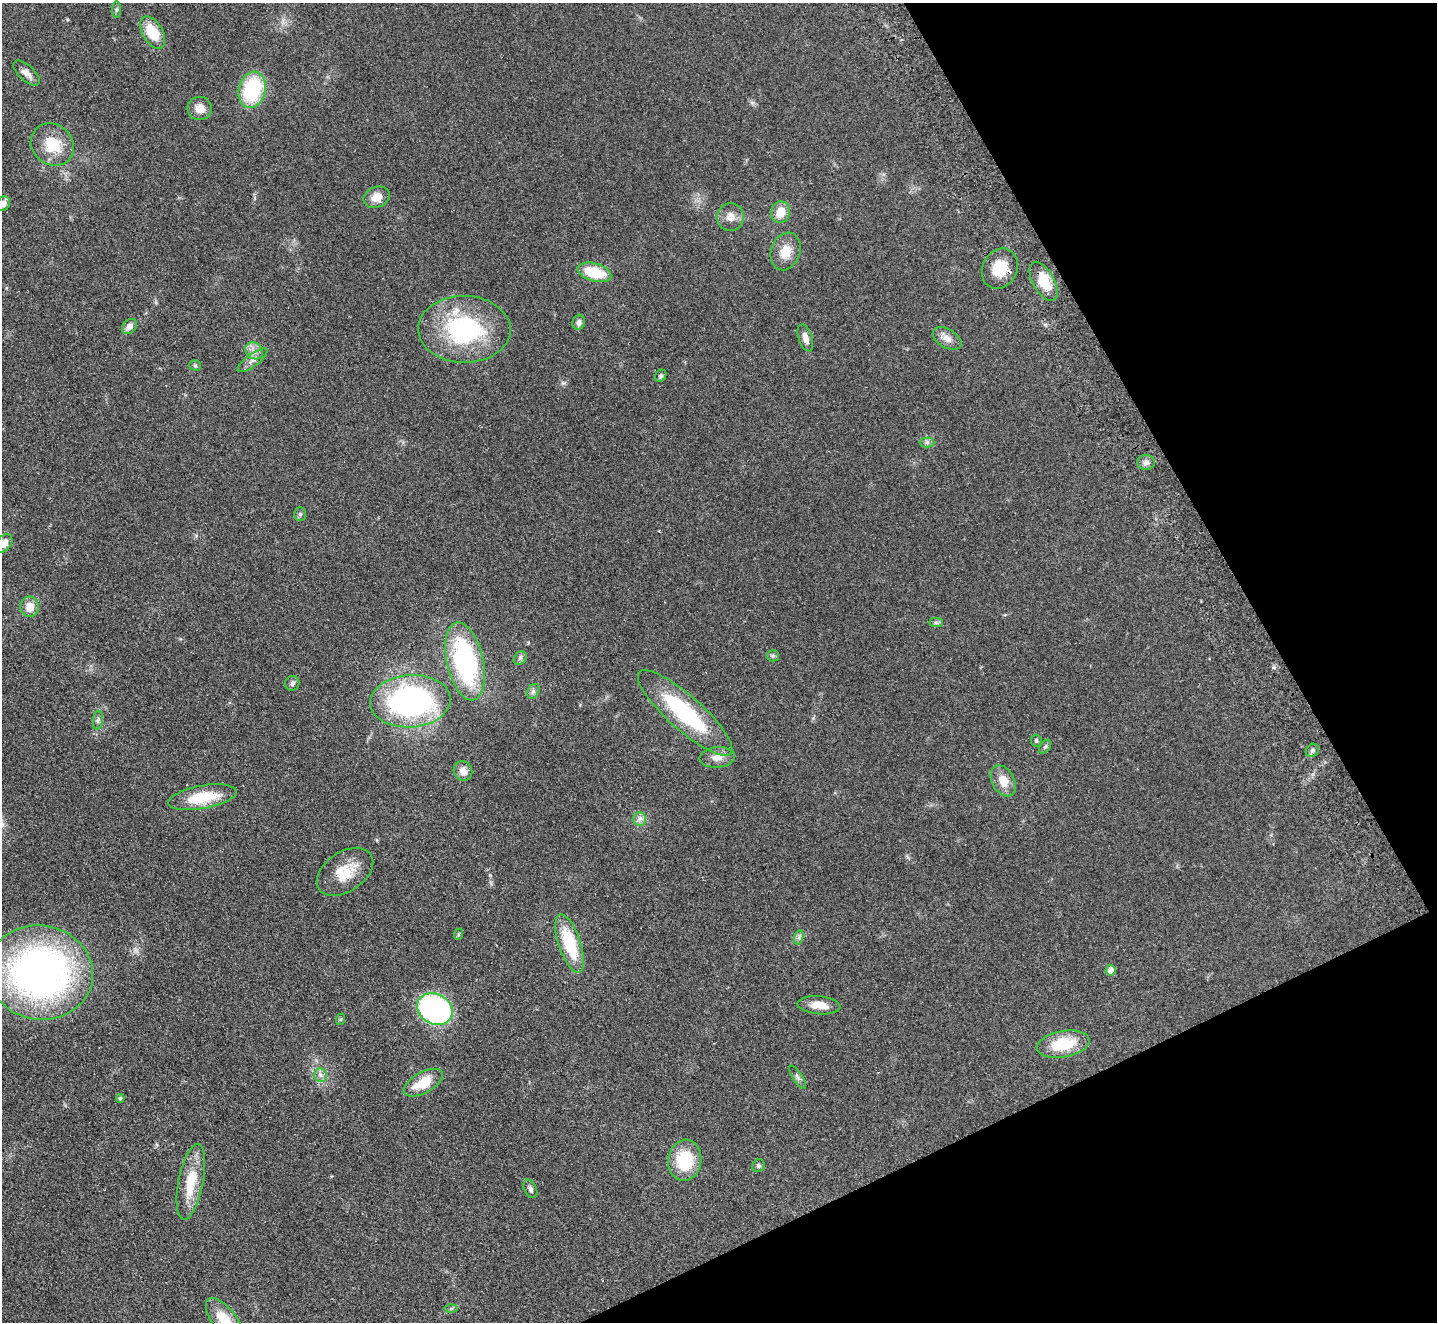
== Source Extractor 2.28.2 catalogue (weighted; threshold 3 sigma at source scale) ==
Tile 12 of 4 x 4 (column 4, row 3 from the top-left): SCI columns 4358-5792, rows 1643-2962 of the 5845 x 5791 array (HDU 1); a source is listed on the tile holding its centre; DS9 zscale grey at full resolution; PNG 1439 x 1324 px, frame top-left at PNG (2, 3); each listed source drawn as its Kron ellipse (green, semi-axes under 4 px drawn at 4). Shown black and unused: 22% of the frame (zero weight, under 2 of 3 exposures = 3% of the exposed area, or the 3 px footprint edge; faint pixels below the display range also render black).
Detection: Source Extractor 2.28.2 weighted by HDU 2 'WHT'; one run over the whole footprint, this tile lists its part. Background 0.102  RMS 0.0081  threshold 0.0365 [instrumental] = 3 sigma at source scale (4.5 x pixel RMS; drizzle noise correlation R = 1.50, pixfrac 1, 0.05/0.05 arcsec/px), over >= 5 px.
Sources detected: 65; all 65 listed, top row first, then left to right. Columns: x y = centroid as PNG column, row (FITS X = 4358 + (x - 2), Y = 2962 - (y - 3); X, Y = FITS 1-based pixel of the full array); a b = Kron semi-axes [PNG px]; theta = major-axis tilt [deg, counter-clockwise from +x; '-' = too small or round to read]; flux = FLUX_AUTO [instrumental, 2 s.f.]
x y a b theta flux
117 10 8 4 89 1.5
153 32 17 10 -60 23
26 73 16 7 -42 5.5
252 90 18 13 74 59
200 108 12 11 - 7.6
52 145 23 20 -42 24
377 197 13 10 23 9.1
3 204 8 6 53 5.7
780 212 11 9 77 12
731 217 14 13 - 7.2
786 251 19 14 71 13
1000 269 21 17 62 19
594 272 17 9 -16 28
1044 281 21 11 -61 21
579 322 7 6 - 2.8
129 326 8 6 46 5.1
464 329 46 33 -1 100
805 338 14 7 -72 5.4
947 338 16 9 -30 6.4
254 351 9 8 - 4.7
253 360 18 6 37 4.6
195 365 5 5 - 1.2
661 376 6 5 - 1.6
927 442 7 5 0 2
1146 462 9 7 4 3.2
300 514 7 6 - 1.6
4 544 10 7 50 7.5
30 607 10 9 - 9.8
936 623 7 4 -1 1.7
773 656 6 5 - 1.4
520 658 7 6 - 2
465 661 39 18 -77 120
292 683 7 7 - 2.1
533 691 8 5 61 2.3
410 701 40 26 4 190
685 713 61 17 -42 82
98 720 9 5 84 2
1036 741 6 5 - 1.5
1045 747 8 5 53 1.4
1312 750 7 6 - 2
717 757 18 10 6 7.1
463 771 10 9 - 5.5
1003 781 16 11 -62 11
202 797 34 11 10 30
640 819 7 6 - 2.9
345 872 31 20 34 22
459 934 6 3 70 0.81
799 937 7 4 72 1.9
570 944 30 11 -71 41
1111 970 5 5 - 8.1
40 973 53 47 -10 360
819 1005 21 9 -5 10
435 1009 18 15 -30 180
341 1019 6 3 71 0.89
1063 1044 27 13 10 32
320 1075 7 6 - 2.8
797 1077 13 4 -57 2.4
423 1083 21 10 29 20
120 1098 4 4 - 1.1
685 1160 20 16 82 35
758 1166 7 6 - 1.7
191 1182 38 12 79 28
530 1189 10 6 -64 2.5
451 1308 6 4 2 1.2
225 1321 27 12 -53 24
Overlapping masked pixels (flux is a lower limit): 2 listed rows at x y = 1000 269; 1044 281
Isophote crosses this tile's border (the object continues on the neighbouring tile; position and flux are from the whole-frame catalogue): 3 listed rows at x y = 3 204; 4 544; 225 1321